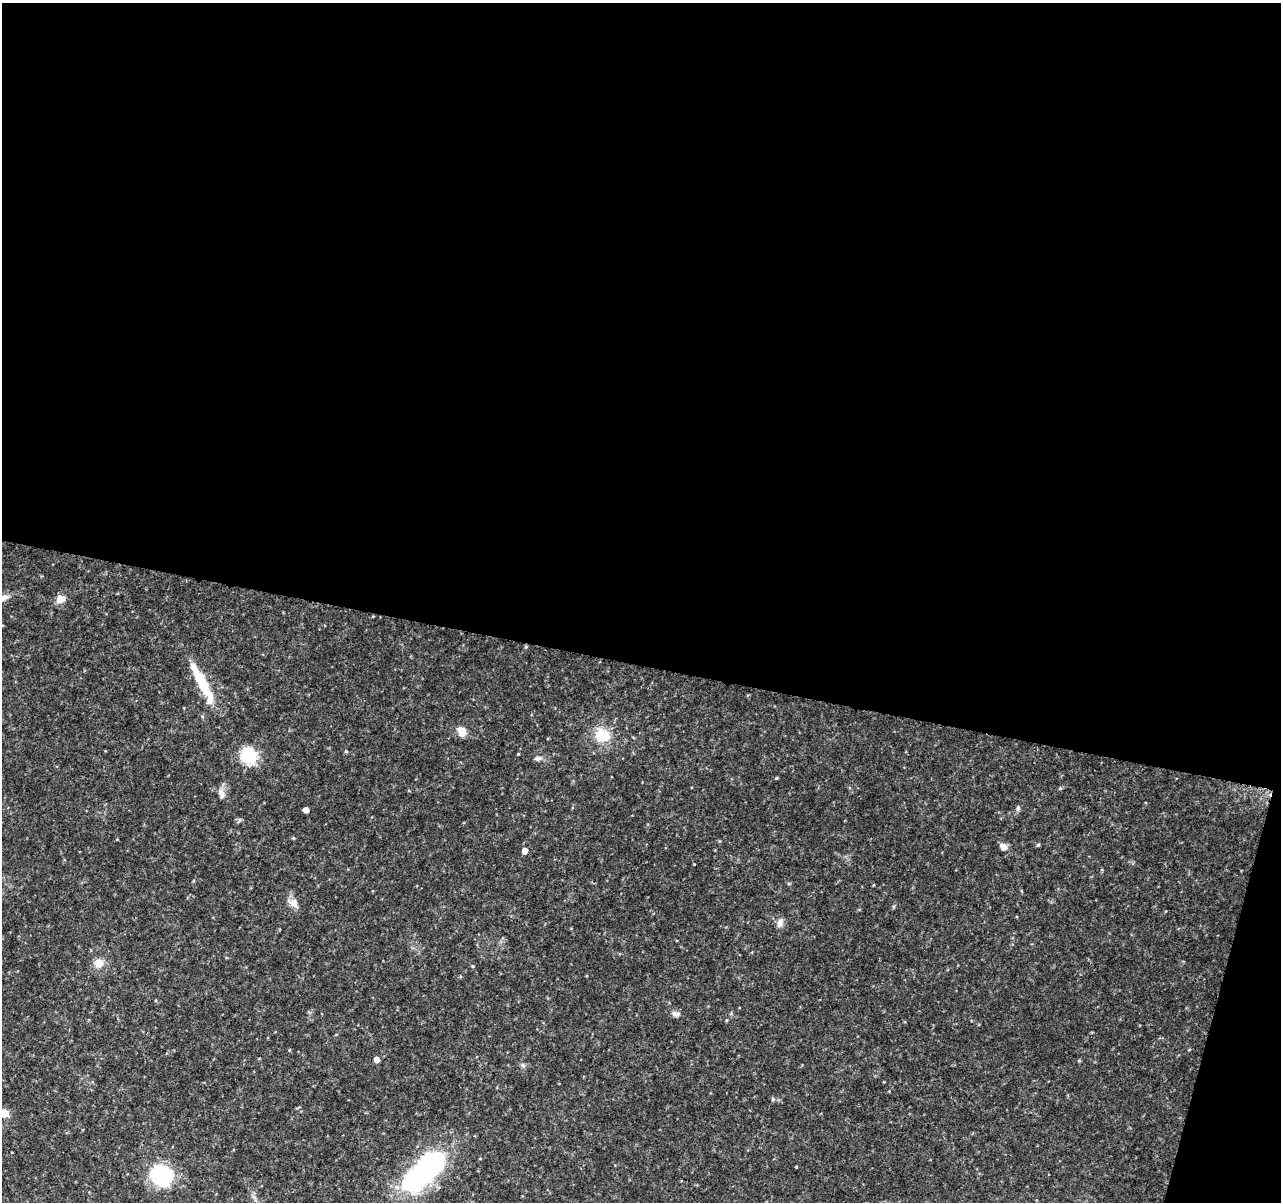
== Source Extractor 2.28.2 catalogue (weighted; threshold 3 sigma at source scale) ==
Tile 4 of 4 x 4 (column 4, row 1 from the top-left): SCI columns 3844-5122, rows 3833-5032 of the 5138 x 5323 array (HDU 1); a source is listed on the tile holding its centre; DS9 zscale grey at full resolution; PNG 1283 x 1204 px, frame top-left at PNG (2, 3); no overlay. Shown black and unused: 57% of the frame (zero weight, under 3 of 4 exposures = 1% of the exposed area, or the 3 px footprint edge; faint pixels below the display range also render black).
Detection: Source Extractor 2.28.2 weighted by HDU 2 'WHT'; one run over the whole footprint, this tile lists its part. Background 0.0536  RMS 0.0045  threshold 0.0204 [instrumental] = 3 sigma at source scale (4.5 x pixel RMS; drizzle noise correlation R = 1.50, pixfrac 1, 0.0396/0.0396 arcsec/px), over >= 5 px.
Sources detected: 29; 2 inside a brighter object's white glare — not listed; the other 27 listed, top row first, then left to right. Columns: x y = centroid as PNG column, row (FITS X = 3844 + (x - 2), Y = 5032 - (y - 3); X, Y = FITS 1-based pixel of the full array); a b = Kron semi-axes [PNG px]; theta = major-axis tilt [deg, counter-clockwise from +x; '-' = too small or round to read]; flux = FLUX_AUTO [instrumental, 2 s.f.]
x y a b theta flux
60 599 11 9 26 4
526 647 5 3 - 0.44
202 683 54 10 -62 18
461 732 11 8 -64 4.6
602 735 15 13 -40 12
346 751 5 4 - 0.48
518 754 4 3 - 0.35
248 755 9 9 - 37
538 758 10 6 6 1.5
776 778 4 3 - 0.4
1060 788 5 3 - 0.46
221 793 15 7 -69 2.5
1018 808 7 5 89 1
306 810 5 4 - 2.7
1038 845 5 4 - 0.58
1003 847 9 7 -50 2.8
524 851 5 5 - 3.7
294 903 15 10 -49 3.5
780 923 12 8 71 2.3
99 963 10 9 - 4.8
473 966 4 4 - 0.46
676 1014 11 7 -8 2
376 1059 5 5 - 3.2
523 1065 6 5 - 0.89
5 1113 5 5 - 10
429 1166 32 24 47 62
161 1175 12 11 - 63
Isophote crosses this tile's border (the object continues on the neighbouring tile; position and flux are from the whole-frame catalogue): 1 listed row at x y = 5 1113